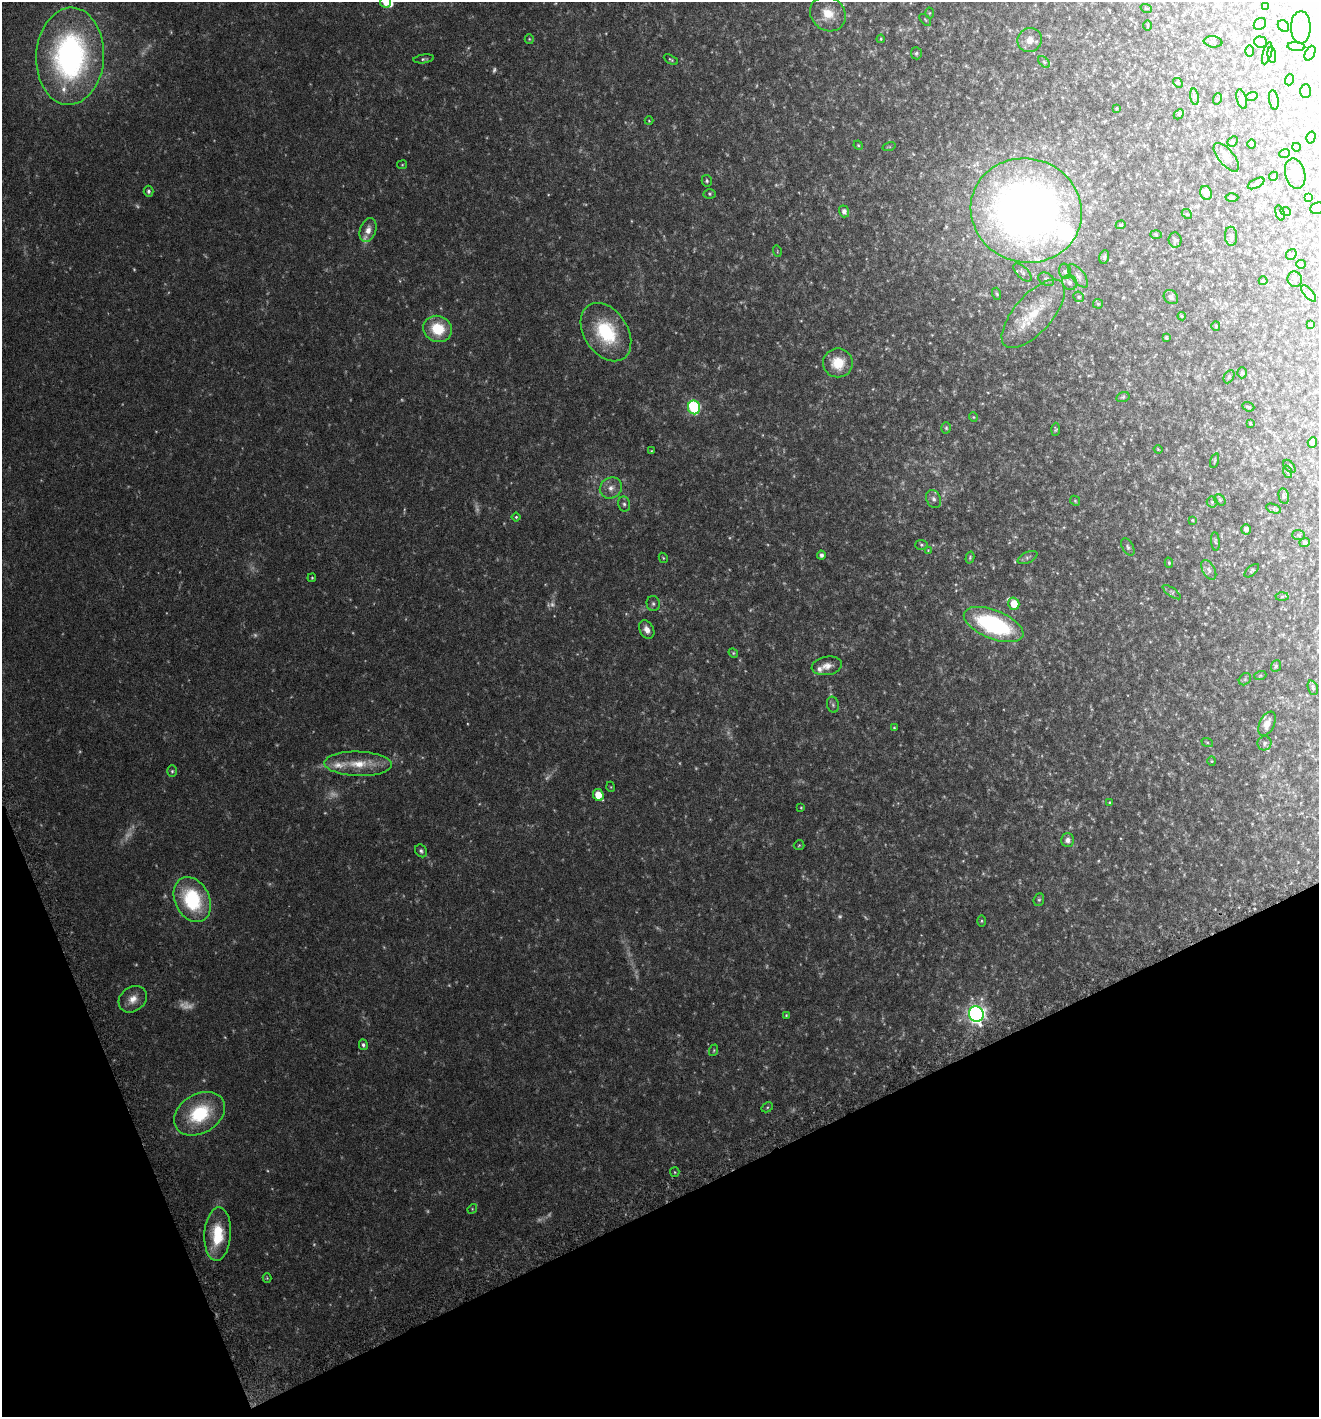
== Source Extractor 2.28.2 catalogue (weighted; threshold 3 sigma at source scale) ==
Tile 14 of 4 x 4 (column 2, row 4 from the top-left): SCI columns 1517-2833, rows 37-1451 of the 5596 x 5729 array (HDU 1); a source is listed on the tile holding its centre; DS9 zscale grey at full resolution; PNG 1321 x 1419 px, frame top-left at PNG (2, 2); each listed source drawn as its Kron ellipse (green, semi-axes under 4 px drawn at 4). Shown black and unused: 20% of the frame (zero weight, under 3 of 6 exposures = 3% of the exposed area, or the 3 px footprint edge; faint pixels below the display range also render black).
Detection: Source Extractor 2.28.2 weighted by HDU 2 'WHT'; one run over the whole footprint, this tile lists its part. Background 0.0408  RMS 0.0042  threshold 0.017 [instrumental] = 3 sigma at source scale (4.09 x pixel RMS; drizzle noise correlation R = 1.36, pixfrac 0.8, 0.0396/0.0396 arcsec/px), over >= 5 px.
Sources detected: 214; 38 too faint to see at this stretch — neither listed nor drawn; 6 inside a brighter listed object's ellipse — not listed separately; the other 170 listed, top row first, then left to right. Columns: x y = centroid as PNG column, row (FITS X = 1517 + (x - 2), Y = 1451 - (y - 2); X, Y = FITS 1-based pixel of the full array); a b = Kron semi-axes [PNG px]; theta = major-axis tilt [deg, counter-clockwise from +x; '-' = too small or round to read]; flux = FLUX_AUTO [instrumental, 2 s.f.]
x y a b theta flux
385 2 6 5 - 4.3
1265 6 3 3 - 0.49
1146 8 6 3 -18 0.43
929 13 5 3 - 0.36
828 14 19 16 -42 7.1
925 20 7 3 -45 0.34
1260 24 7 5 41 0.72
1148 25 5 3 - 0.41
1283 26 6 5 - 0.99
1301 27 16 10 -90 2.2
529 39 5 4 - 0.42
881 39 4 4 - 0.37
1030 40 12 11 - 3.1
1213 42 9 5 -8 0.81
1260 42 6 5 - 2.2
1296 46 9 3 -5 0.54
1250 51 5 3 - 0.38
916 53 6 5 - 0.66
1267 53 11 4 74 0.73
1310 53 8 5 65 3.6
1272 55 8 4 -83 0.76
70 56 49 34 87 120
424 59 10 4 7 0.76
671 60 7 4 -30 0.57
1044 62 7 4 -45 0.58
1289 80 5 3 - 0.32
1178 83 5 4 - 0.49
1306 91 7 5 89 0.75
1252 96 6 4 17 0.43
1194 97 8 4 -82 0.79
1217 99 6 3 72 0.36
1242 99 10 5 -74 1
1274 100 10 4 -81 0.73
1117 108 4 3 - 0.3
1179 114 5 4 - 0.52
649 121 4 4 - 0.39
1311 137 6 4 74 0.55
1233 141 6 4 44 0.55
1252 144 4 3 - 0.31
858 145 5 3 - 0.37
889 147 7 4 17 0.48
1296 147 4 3 - 0.24
1285 153 5 3 - 0.37
1226 157 17 7 -51 2.1
402 165 5 4 - 0.39
1295 174 15 10 -77 3.9
1273 176 5 3 - 0.5
707 181 5 5 - 0.63
1256 183 9 4 28 0.8
148 191 5 5 - 0.97
1206 193 7 6 - 5.2
710 194 6 5 - 0.58
1232 197 6 4 1 0.47
1309 198 4 3 - 0.96
1318 208 8 5 8 1.7
844 211 6 5 - 1.7
1026 211 56 52 -18 300
1286 212 5 3 - 0.37
1280 213 8 4 -74 0.48
1187 214 6 4 -42 0.47
1121 225 5 4 - 0.43
368 230 12 8 73 3
1156 235 6 3 -2 0.37
1231 236 9 6 -86 1.4
1175 240 7 6 - 0.91
777 251 6 3 -73 0.36
1291 254 6 5 - 0.6
1104 257 7 5 74 0.6
1301 264 4 4 - 0.39
1065 271 8 6 -73 0.94
1022 272 11 5 -45 1.3
1078 276 14 6 -52 1.7
1046 279 8 6 -32 0.9
1295 279 8 7 - 1.1
1263 281 4 4 - 0.36
1070 282 8 7 - 1.4
1309 293 10 4 -49 1.1
997 294 6 4 -71 0.51
1079 297 5 5 - 0.62
1171 297 8 6 -45 0.98
1098 304 5 4 - 0.46
1033 314 42 19 49 16
1182 316 4 4 - 0.35
1310 325 3 3 - 0.72
1216 326 5 4 - 0.39
438 329 14 13 - 13
606 332 32 22 -57 25
1166 338 4 3 - 0.39
838 363 15 14 - 8.7
1242 373 5 4 - 0.53
1229 377 7 5 63 0.63
1123 397 7 5 16 0.57
694 407 7 6 - 48
1248 407 6 4 -20 0.47
973 417 4 4 - 0.37
1250 423 3 2 - 0.27
946 428 6 4 -87 0.57
1055 429 6 4 88 0.52
1312 443 5 4 - 1.3
1158 449 4 3 - 0.31
651 451 3 3 - 0.34
1215 461 8 3 71 0.42
1289 466 7 4 -49 0.55
1288 472 6 4 -71 0.57
611 488 11 10 - 3
1284 496 8 5 -78 0.8
934 499 9 7 -65 1.3
1220 500 6 5 - 0.53
1075 501 5 4 - 0.47
1212 502 5 5 - 0.6
624 504 7 6 - 1
1274 509 8 4 -19 0.71
516 517 4 4 - 0.45
1192 520 4 4 - 0.31
1246 529 5 4 - 1.4
1299 535 6 5 - 0.58
1215 541 9 3 -85 0.52
1305 543 5 4 - 0.98
921 545 6 5 - 0.63
1128 547 9 5 -62 0.89
928 550 4 4 - 0.31
821 555 4 4 - 1.2
970 557 6 4 75 0.53
1027 557 10 5 26 0.94
663 558 5 4 - 0.39
1169 563 5 4 - 0.5
1209 570 11 6 -61 1.5
1252 571 9 4 41 0.59
312 578 4 3 - 0.44
1172 592 11 4 -36 0.82
1282 597 6 4 2 0.64
653 604 7 6 - 0.92
1014 604 6 5 - 7.8
994 624 31 14 -22 49
647 630 10 7 -61 2.3
733 653 5 4 - 0.46
827 666 15 9 10 3
1276 666 6 5 - 0.6
1260 676 6 4 19 0.39
1245 679 7 5 45 0.75
1313 688 7 5 -72 0.76
833 705 8 6 -74 0.8
1267 724 13 7 65 3.2
894 728 3 3 - 0.4
1207 742 6 4 -19 0.46
1264 743 7 7 - 1
1212 761 4 4 - 0.38
358 764 34 12 -2 11
172 771 6 5 - 0.59
611 787 5 3 - 0.3
598 795 6 5 - 7.4
1110 802 3 3 - 0.37
801 808 3 3 - 0.31
1068 840 7 6 - 1.9
799 845 5 5 - 0.48
421 851 7 5 -54 0.85
192 900 24 17 -63 30
1039 900 6 5 - 0.66
981 921 5 4 - 0.45
133 999 15 12 37 4
976 1014 8 7 - 180
786 1015 4 3 - 0.38
363 1045 5 4 - 0.89
714 1050 6 4 72 0.47
767 1107 6 4 30 0.53
200 1114 27 19 31 23
675 1172 5 5 - 0.45
472 1209 5 4 - 0.4
218 1234 27 13 86 15
267 1278 4 4 - 0.41
Isophote crosses this tile's border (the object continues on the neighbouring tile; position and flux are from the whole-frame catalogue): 3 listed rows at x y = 385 2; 1311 137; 1318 208
Unlisted compact peaks at least as high as the median listed source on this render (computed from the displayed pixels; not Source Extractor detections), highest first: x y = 730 538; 325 813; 993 568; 268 1171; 548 195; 988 393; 1184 875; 626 614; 956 584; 913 154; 631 221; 801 321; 727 155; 1089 375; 1015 562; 467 723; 1120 838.